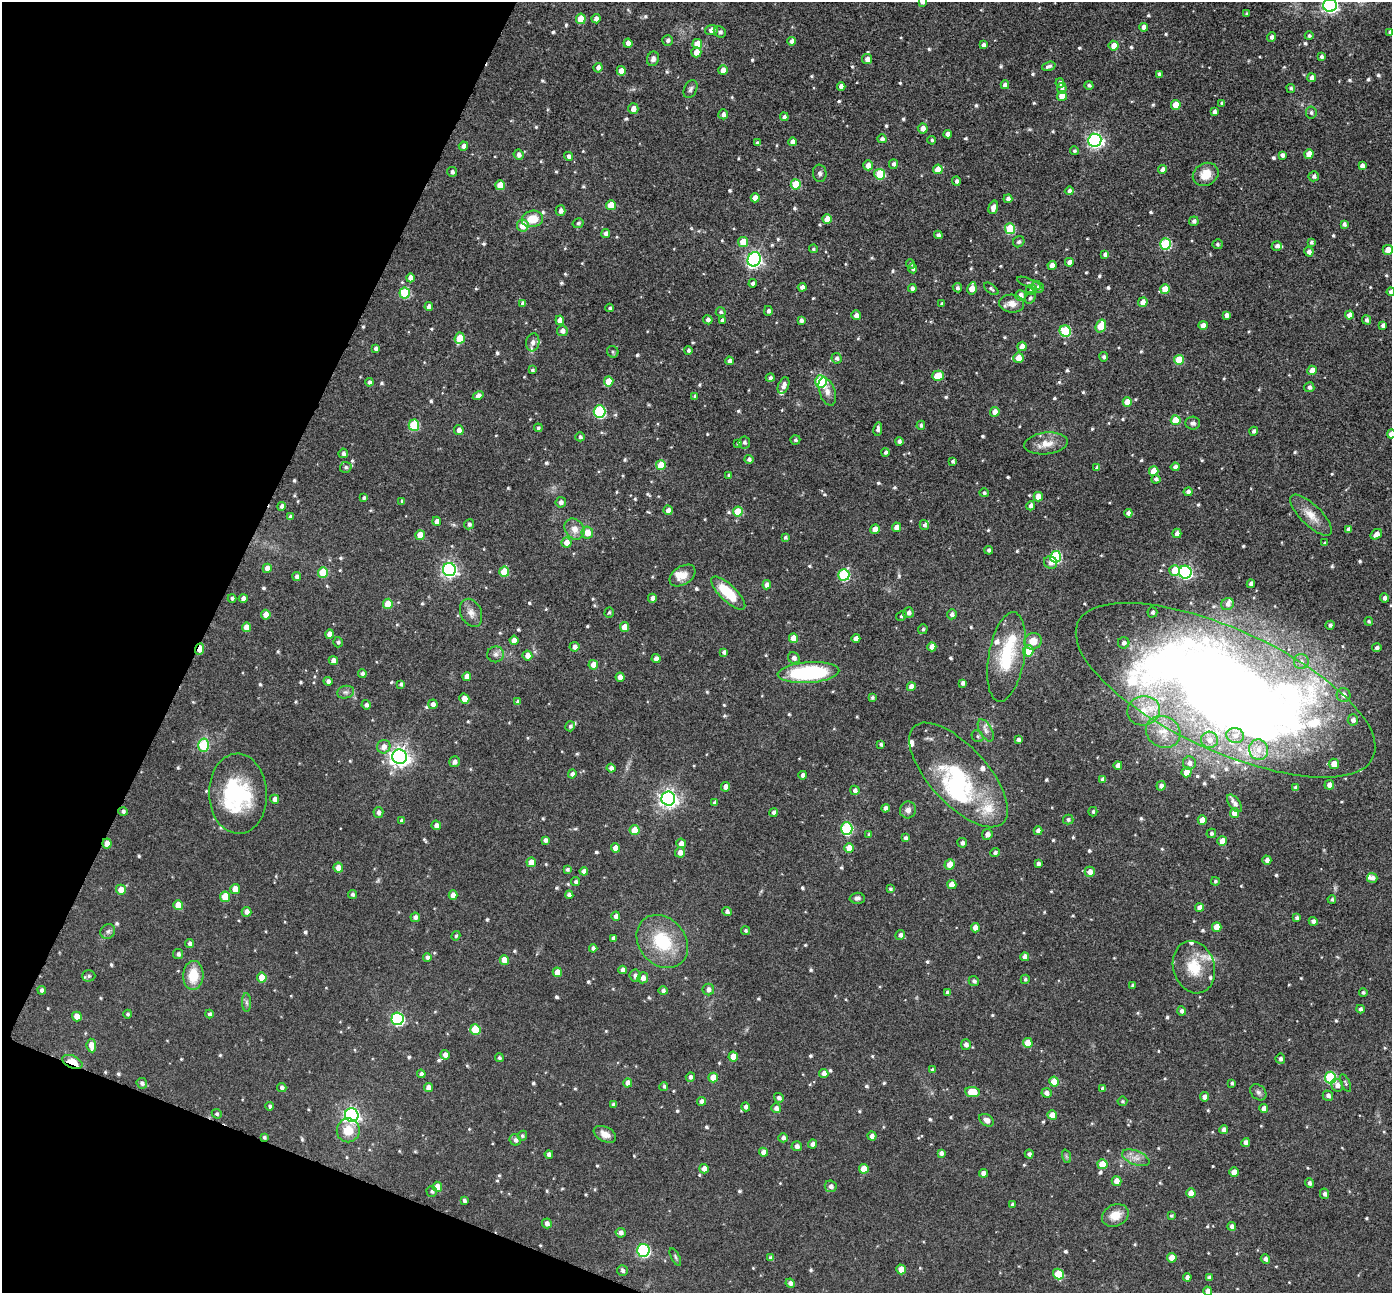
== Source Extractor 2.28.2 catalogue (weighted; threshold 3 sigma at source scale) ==
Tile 9 of 4 x 4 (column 1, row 3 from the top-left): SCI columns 8-1397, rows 1438-2728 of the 5573 x 5589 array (HDU 1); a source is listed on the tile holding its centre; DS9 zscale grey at full resolution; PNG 1394 x 1295 px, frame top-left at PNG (2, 2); each listed source drawn as its Kron ellipse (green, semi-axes under 4 px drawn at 4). Shown black and unused: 20% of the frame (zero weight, under 8 of 16 exposures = <1% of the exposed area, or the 3 px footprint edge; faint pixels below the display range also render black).
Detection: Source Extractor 2.28.2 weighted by HDU 2 'WHT'; one run over the whole footprint, this tile lists its part. Background 0.0453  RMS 0.0065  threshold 0.0267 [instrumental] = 3 sigma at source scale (4.09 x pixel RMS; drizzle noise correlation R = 1.36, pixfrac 0.8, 0.05/0.05 arcsec/px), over >= 5 px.
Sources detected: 802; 3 inside a brighter object's white glare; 1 long thin detection or spike segment (spike, bleed or trail) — neither listed nor drawn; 20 inside a brighter listed object's ellipse — not listed separately; of the other 778, all 500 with FLUX_AUTO >= 1.03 (the completeness limit of this list) listed and drawn (278 fainter detections not listed), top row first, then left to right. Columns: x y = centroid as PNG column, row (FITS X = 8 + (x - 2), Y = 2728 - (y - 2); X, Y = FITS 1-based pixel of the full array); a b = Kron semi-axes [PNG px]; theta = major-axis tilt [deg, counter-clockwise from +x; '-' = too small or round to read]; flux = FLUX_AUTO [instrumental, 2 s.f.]
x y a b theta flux
922 2 4 4 - 1.9
1330 5 6 6 - 160
1247 14 3 3 - 1.2
581 19 5 5 - 13
596 19 4 4 - 2.5
1144 27 4 4 - 3
711 30 6 5 - 4.6
720 32 6 5 - 1.8
1390 32 4 3 - 1.2
1309 36 4 4 - 1.2
1272 37 4 4 - 1.9
668 40 5 5 - 1.6
792 41 4 4 - 2.5
628 43 4 4 - 3.8
697 44 5 5 - 9.1
983 45 4 4 - 2.3
1114 46 5 5 - 5.7
696 52 5 5 - 5.2
1321 57 4 3 - 1.4
653 59 7 6 - 2.4
867 59 5 5 - 3.4
1049 66 7 3 18 1.5
598 68 5 4 - 2.2
723 70 5 4 - 4.6
621 71 5 4 - 5.9
1159 74 4 4 - 1.7
1312 78 4 4 - 3.7
1060 83 4 4 - 2.1
1005 85 4 4 - 2.7
1089 85 4 4 - 1.2
841 86 4 4 - 3
1062 88 5 5 - 1.5
1291 88 4 4 - 1.1
690 89 9 6 64 1.7
1062 96 5 5 - 7.8
1222 103 4 3 - 1.1
1176 105 5 5 - 11
633 109 5 5 - 3.4
1214 112 4 3 - 1.8
1311 113 6 5 - 1.3
723 114 5 5 - 2.2
784 117 4 4 - 1.6
923 128 5 5 - 3.6
948 134 4 4 - 3
882 139 4 4 - 1.8
932 140 4 4 - 1
1095 140 6 6 - 160
792 142 4 4 - 3
757 143 4 3 - 1.1
463 146 4 4 - 2.4
1074 151 4 4 - 1.2
1309 154 5 4 - 6.8
519 155 5 5 - 2.4
1282 155 4 4 - 1.7
569 156 4 4 - 1.9
893 164 5 4 - 1.9
868 165 5 5 - 4.9
1362 166 4 4 - 2.6
938 169 5 4 - 8.5
1162 170 4 4 - 2.9
452 172 5 4 - 1.5
820 173 9 7 -84 1.7
880 174 5 5 - 21
1206 174 13 11 31 9.1
1314 176 5 5 - 1.6
956 181 4 4 - 1.7
796 184 5 5 - 19
500 185 5 5 - 11
1069 191 4 4 - 2.1
755 198 4 4 - 3.7
1008 199 4 4 - 2.2
611 205 5 5 - 9.9
993 207 7 4 74 3.6
560 211 5 5 - 2.7
532 219 10 8 9 11
827 219 5 4 - 8.6
1194 221 5 4 - 1.8
578 223 5 4 - 1.2
1344 224 4 4 - 1.7
523 225 6 5 - 9.6
1010 229 5 5 - 29
606 234 4 4 - 2.2
938 235 4 4 - 1.7
743 242 5 5 - 8.7
1019 242 6 5 - 1.1
1311 242 4 4 - 1.2
1165 244 5 5 - 47
1217 244 5 5 - 1.2
1277 246 5 5 - 1.9
813 249 4 4 - 1
1388 250 5 5 - 6.2
1309 252 5 4 - 2.4
1105 254 4 4 - 2.2
754 259 7 6 - 160
1069 262 4 4 - 2.9
911 264 5 4 - 1
1052 265 4 4 - 4.3
913 268 5 4 - 1.9
410 278 4 4 - 3.7
753 283 4 4 - 2
1029 283 13 4 -22 1.4
802 287 4 4 - 2.5
1038 287 6 5 - 1.9
912 288 4 4 - 2.1
957 288 4 4 - 1.5
972 288 6 4 79 6.9
991 289 8 4 -38 1.2
1165 289 5 5 - 9.4
1031 290 5 5 - 1.4
1391 292 4 4 - 2.3
405 293 5 5 - 33
1020 296 5 5 - 3.9
1030 298 6 5 - 1.2
1143 302 5 4 - 3.9
523 303 4 4 - 1.8
942 304 4 4 - 1.1
1012 304 12 9 -6 4.8
429 307 4 4 - 2.8
610 308 4 3 - 1.2
768 311 5 4 - 1.7
721 312 5 4 - 1.2
856 315 5 4 - 2.8
1226 315 4 4 - 2.4
1349 315 4 4 - 4.1
560 320 4 4 - 4.1
708 320 5 4 - 2
722 320 4 3 - 1.2
801 320 4 4 - 1.9
1367 320 5 4 - 1.7
1203 325 4 4 - 4.2
1383 325 4 4 - 1.9
1101 326 6 5 - 16
562 331 5 5 - 2.8
1065 331 6 5 - 34
460 338 5 5 - 13
533 342 9 6 81 2.1
1022 346 4 4 - 5.7
376 348 4 4 - 1.6
688 350 4 4 - 1.4
613 352 6 5 - 1.1
1104 357 4 4 - 1.4
837 358 5 5 - 1.7
1018 358 5 5 - 5.7
1179 360 5 5 - 17
729 361 4 4 - 2.4
532 370 4 3 - 1
1312 370 5 4 - 4.8
938 376 6 5 - 12
770 378 4 4 - 1.6
609 381 5 4 - 9.1
821 381 6 5 - 47
369 382 4 4 - 1.4
784 385 8 5 67 2.7
1309 387 5 5 - 1.8
827 392 14 8 -71 4
478 395 6 4 30 2.4
695 396 4 3 - 1
1127 402 5 4 - 7.2
599 412 6 6 - 57
995 412 5 5 - 4.4
1176 420 5 5 - 16
1193 423 7 6 - 1.8
414 425 5 5 - 31
921 425 4 4 - 1.2
538 428 4 4 - 1.1
878 429 7 4 82 2
459 430 5 5 - 2.9
1254 431 4 4 - 1.5
1391 434 4 4 - 3.7
580 437 5 4 - 1.3
795 440 5 4 - 1.1
744 442 6 5 - 1.6
899 442 4 4 - 2
738 443 4 3 - 1.4
1046 443 22 11 6 8.2
885 452 4 4 - 1.5
343 453 5 5 - 1.9
749 459 4 4 - 1.6
953 461 4 3 - 1.2
661 465 5 5 - 12
346 467 6 5 - 1.2
1175 467 4 4 - 2.4
1097 468 4 4 - 1.8
1154 471 5 4 - 7.6
729 475 4 4 - 1.6
1156 479 4 4 - 1.7
1188 492 4 4 - 2.4
984 493 5 4 - 1.2
1038 497 5 4 - 4.9
364 498 4 4 - 1.2
402 501 4 3 - 1.4
561 502 5 5 - 2.2
282 506 4 4 - 2.2
1031 506 5 4 - 2.3
668 510 5 4 - 3
738 512 5 5 - 14
1128 513 4 4 - 2.4
1311 515 27 10 -44 8.3
290 517 4 4 - 1.3
437 521 4 4 - 2.4
469 524 5 5 - 1.6
924 525 5 4 - 1.5
897 527 5 4 - 4.5
574 529 11 9 -54 4.9
875 529 4 4 - 4.9
1349 529 4 4 - 2.7
587 533 6 5 - 7.3
1177 533 4 4 - 3
1376 534 6 4 36 2.9
420 535 5 4 - 8
785 537 4 4 - 1.2
566 543 5 5 - 4.4
1325 543 3 3 - 1.1
989 550 4 4 - 1.6
1056 557 6 5 - 50
1050 562 7 6 - 2.9
267 568 4 4 - 4.8
449 570 6 6 - 170
1175 570 5 5 - 9.6
323 572 5 5 - 16
504 572 5 5 - 13
1185 572 6 6 - 100
844 575 6 5 - 43
297 576 4 4 - 1.9
682 576 14 9 33 5.7
1251 584 4 4 - 2.7
767 585 4 4 - 2.8
728 593 22 8 -44 20
232 598 4 4 - 1.2
652 598 4 4 - 2
1385 598 4 4 - 2.3
243 599 4 4 - 2.8
388 604 5 5 - 11
1227 604 6 5 - 2.3
609 612 5 4 - 1.1
1152 612 5 5 - 1.4
471 613 14 10 -66 4.2
908 613 5 5 - 2.5
952 614 5 5 - 1.9
266 615 5 4 - 5.7
901 616 5 4 - 1.1
1369 621 4 4 - 1
1330 625 4 4 - 1.6
246 627 5 4 - 5
625 627 5 4 - 8.1
923 629 5 4 - 1.2
330 634 4 4 - 4.4
793 638 5 4 - 6.6
856 638 4 4 - 3.7
514 640 4 4 - 4.5
1033 641 9 8 - 7.5
338 642 5 4 - 1.1
1124 643 6 5 - 2.1
574 647 5 4 - 2.7
932 647 4 4 - 4
1377 648 5 4 - 1.7
200 649 6 4 68 7.8
1028 651 5 5 - 11
724 652 4 4 - 1.8
496 654 8 8 - 2.4
527 656 5 5 - 4.3
1007 657 45 18 80 32
656 658 4 4 - 2.3
794 658 6 5 - 2.1
333 660 5 4 - 3.4
1301 662 7 7 - 2.8
593 665 5 5 - 4.8
808 673 31 10 4 62
362 674 4 4 - 1.7
467 677 4 4 - 4
620 677 4 4 - 3.4
328 681 4 4 - 2
963 683 4 4 - 1.9
401 684 4 3 - 1.4
911 687 4 4 - 4.3
1225 690 162 61 -25 1100
346 692 8 6 13 1.9
1344 695 7 7 - 3.7
872 697 4 4 - 1
464 699 5 4 - 4.9
518 702 4 4 - 2
433 704 5 4 - 2.3
366 705 5 4 - 1.7
1144 711 16 15 - 12
1353 720 5 5 - 2.6
570 726 5 4 - 1.4
986 730 12 6 -61 2.7
1163 732 18 15 -29 11
1235 735 9 7 -9 3.7
978 736 6 5 - 1
1018 740 4 4 - 1.6
1209 740 8 8 - 4.2
881 744 4 3 - 1.2
203 745 6 5 - 24
384 747 7 6 - 3.6
1259 750 10 9 - 4.9
399 757 7 7 - 350
455 762 5 5 - 2.2
1189 763 6 6 - 3.2
1334 764 5 5 - 6.1
1118 765 4 4 - 3.6
611 768 4 4 - 2.3
1186 772 5 5 - 6.7
572 774 4 4 - 2.1
803 775 4 4 - 2.2
958 775 66 29 -47 54
1103 779 4 4 - 2
1329 785 5 5 - 3.3
1161 786 5 4 - 2.3
726 787 5 4 - 4
1296 788 4 4 - 1.6
855 790 5 4 - 1.6
238 794 40 29 -88 48
275 799 4 4 - 2.7
668 799 7 7 - 270
715 803 4 4 - 1.8
1234 803 10 5 -52 3
886 808 4 4 - 2.6
908 810 8 8 - 2.7
123 811 4 4 - 1.4
378 812 5 5 - 2
774 812 4 4 - 1.6
1093 812 4 4 - 1.1
1234 813 5 4 - 7.1
1068 820 5 5 - 1.4
1202 820 5 4 - 7
402 821 4 3 - 1.2
436 825 5 4 - 2.9
847 828 6 5 - 49
634 830 5 5 - 9.6
1038 831 4 4 - 2.4
1211 833 5 4 - 1.6
869 834 4 3 - 1.2
987 834 5 5 - 3
906 838 4 4 - 1.9
545 840 4 4 - 1.8
1222 841 5 5 - 6.3
107 843 5 4 - 5.9
681 843 5 4 - 3.5
962 843 5 4 - 2.2
615 848 4 4 - 5
849 848 5 4 - 6.9
680 852 5 5 - 3.3
995 853 5 4 - 1.4
1267 860 5 4 - 2.6
531 862 5 5 - 7.6
950 864 5 5 - 5.6
1038 864 4 3 - 1.8
338 868 5 4 - 5.4
567 869 4 3 - 1.2
584 871 4 4 - 2.7
1090 872 5 5 - 3.8
1372 878 5 5 - 2.3
1215 881 4 4 - 1
576 882 4 4 - 1.3
952 885 4 4 - 6.6
235 889 5 5 - 5.3
890 889 4 4 - 1.1
121 890 5 5 - 6.1
352 894 4 4 - 1.4
453 895 5 4 - 4.6
569 895 4 4 - 2.3
225 897 5 5 - 14
857 898 7 5 1 1.7
1332 899 4 4 - 1.2
178 905 5 4 - 9.6
1200 907 4 4 - 3.2
727 911 4 4 - 1.8
247 912 5 5 - 2.9
616 916 4 4 - 2.2
415 917 5 4 - 2.2
1297 918 4 3 - 1.4
1313 921 4 4 - 2.1
1217 927 4 4 - 8.1
975 928 5 4 - 5.9
108 931 8 7 - 1.7
746 931 4 4 - 1.1
900 935 5 4 - 2
456 936 5 4 - 1.1
613 938 4 3 - 1.5
662 941 29 23 -50 30
189 943 4 4 - 1.8
593 948 4 4 - 1.9
178 954 5 5 - 1.8
427 957 4 4 - 1.6
1025 957 4 4 - 2.9
504 960 5 4 - 7.2
1194 967 26 20 -73 17
622 970 4 4 - 2.6
557 972 5 4 - 6.3
193 975 14 10 87 14
89 976 6 5 - 1.4
635 976 6 5 - 2.3
262 978 5 4 - 8.8
643 978 5 5 - 3.4
1025 979 4 4 - 1.2
974 981 5 5 - 1.5
1133 985 3 3 - 1.1
708 989 6 5 - 2.5
42 990 4 4 - 1.7
663 991 5 4 - 1.7
947 992 4 4 - 1.1
1363 992 4 4 - 1.2
246 1002 9 4 -89 1.6
1360 1009 4 4 - 1.6
1182 1011 4 4 - 1.8
128 1014 4 4 - 1.2
209 1014 4 4 - 1.2
77 1016 5 4 - 5.6
397 1019 6 6 - 89
475 1029 5 5 - 17
1028 1043 5 5 - 9.9
966 1044 5 5 - 2.4
91 1045 7 5 -83 6.3
445 1055 5 4 - 3.1
733 1057 5 4 - 9.3
499 1058 4 4 - 1.2
1280 1059 5 5 - 1.6
72 1062 11 6 -23 14
932 1070 4 4 - 1.2
824 1073 4 4 - 3
421 1074 4 4 - 1.8
690 1077 5 4 - 1.8
713 1078 5 4 - 7.7
1330 1078 6 5 - 43
1054 1082 5 5 - 12
142 1083 5 5 - 1.7
628 1083 4 4 - 3.3
1232 1083 3 3 - 1.1
1346 1083 9 4 -65 1.1
1337 1085 6 5 - 3
664 1086 4 4 - 1.1
282 1087 4 4 - 1.5
428 1088 4 4 - 3.3
1103 1088 4 4 - 2.4
972 1092 7 5 -5 15
1258 1092 9 7 -45 1.8
1046 1093 5 4 - 2.5
1328 1096 5 5 - 2
1205 1097 4 4 - 3.4
779 1098 5 4 - 1.6
702 1101 4 4 - 2.5
1122 1101 5 5 - 1
613 1104 4 4 - 1.4
270 1106 4 4 - 1.3
746 1107 5 4 - 2
776 1108 5 5 - 2.5
1264 1108 4 4 - 3.7
217 1114 5 4 - 1.1
352 1115 7 6 - 180
1052 1115 5 4 - 7.2
986 1120 8 5 -35 3.5
348 1130 12 11 - 9.7
1224 1130 4 4 - 2.6
605 1134 12 7 -25 4.7
522 1136 5 4 - 1
872 1136 5 4 - 2.4
264 1137 4 3 - 1.1
783 1138 4 4 - 1.9
515 1140 6 5 - 1.8
1246 1142 4 4 - 2.5
813 1144 4 4 - 2.5
797 1146 5 5 - 2.3
763 1152 4 4 - 3.5
941 1153 4 4 - 2.1
549 1154 4 4 - 2.2
1029 1154 4 4 - 1.7
1066 1156 7 4 -71 1
1136 1158 14 7 -21 4.2
1102 1164 5 5 - 12
704 1169 5 4 - 4.5
864 1169 5 4 - 7.4
1234 1172 5 4 - 5.9
983 1173 4 4 - 3.5
1116 1181 5 4 - 4.5
1309 1183 5 4 - 1.8
831 1186 6 5 - 2.4
437 1187 5 5 - 6.6
432 1191 5 5 - 1.1
1191 1193 5 4 - 6.1
1324 1194 5 4 - 1.7
464 1201 4 3 - 1.5
1012 1204 4 3 - 1.5
1115 1215 14 10 25 8
1171 1216 4 3 - 1.1
547 1223 5 4 - 2.5
1232 1226 4 4 - 1.9
621 1233 5 4 - 2.2
643 1250 6 6 - 77
675 1257 9 4 -63 1
771 1258 4 4 - 2
1172 1258 5 4 - 7.1
1265 1259 5 4 - 2.2
901 1269 5 4 - 6.1
622 1270 6 5 - 1.4
1058 1274 5 5 - 16
1187 1277 4 4 - 2.4
1209 1278 4 4 - 2.1
790 1283 5 4 - 2.1
1208 1291 4 4 - 3.6
Overlapping masked pixels (flux is a lower limit): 4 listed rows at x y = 200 649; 107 843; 72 1062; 264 1137
Isophote crosses this tile's border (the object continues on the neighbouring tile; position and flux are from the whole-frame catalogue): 7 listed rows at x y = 922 2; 1330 5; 1390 32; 1391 292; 1391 434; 1225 690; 1208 1291